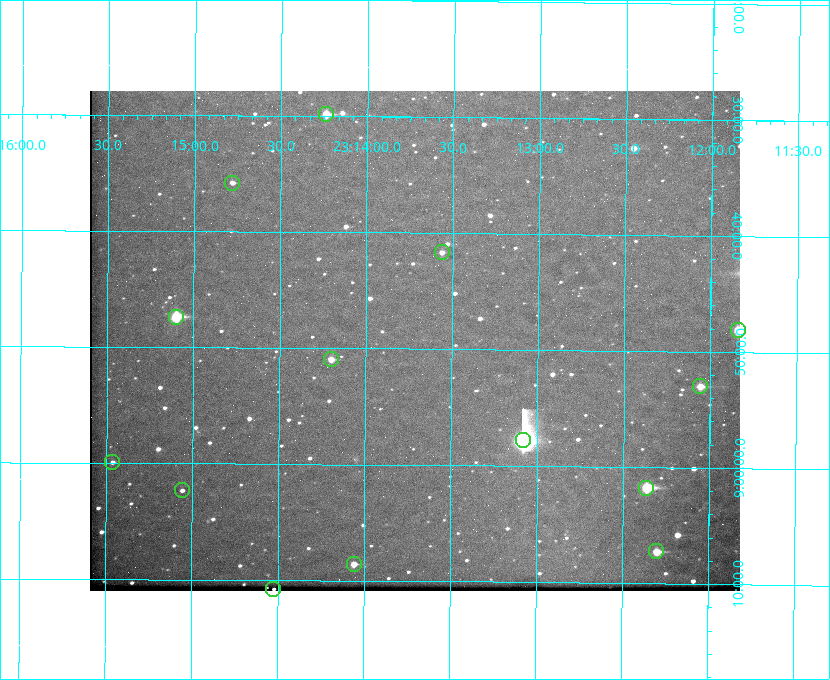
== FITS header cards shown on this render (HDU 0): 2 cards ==
NAXIS1  =                  650 / Width of table row in bytes
NAXIS2  =                  500 / Number of rows in table

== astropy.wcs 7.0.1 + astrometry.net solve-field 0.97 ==
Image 650 x 500 px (HDU 0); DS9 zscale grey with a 90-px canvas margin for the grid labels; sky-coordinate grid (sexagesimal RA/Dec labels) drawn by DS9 from the SOLVED WCS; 14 Tycho-2 reference stars matched to detected sources circled (green)
Header WCS: none
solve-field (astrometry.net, Tycho-2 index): SOLVED blind (the file carries no WCS)
Solved WCS: RA---TAN-SIP/DEC--TAN-SIP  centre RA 23:13:43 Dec +08:49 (348.43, +8.82 deg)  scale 5.16 arcsec/px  FOV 55.9' x 43.1'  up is +180 deg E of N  parity flipped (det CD > 0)
(file carries no celestial WCS; the grid is the blind solution)
Tycho-2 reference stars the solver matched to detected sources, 14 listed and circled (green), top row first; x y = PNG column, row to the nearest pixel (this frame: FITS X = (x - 90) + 1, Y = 500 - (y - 91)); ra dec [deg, ICRS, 3 dp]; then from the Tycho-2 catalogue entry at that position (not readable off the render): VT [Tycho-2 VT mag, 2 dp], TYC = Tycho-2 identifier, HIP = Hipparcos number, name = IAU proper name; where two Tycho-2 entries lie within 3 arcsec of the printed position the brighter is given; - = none
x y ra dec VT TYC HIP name
326 114 348.560 +8.498 9.78 1161-1619-1 - -
232 183 348.695 +8.597 11.30 1161-1571-1 - -
442 252 348.391 +8.694 11.47 1161-728-1 - -
176 317 348.775 +8.789 8.97 1161-884-1 114784 -
738 330 347.960 +8.802 9.24 1161-1027-1 - -
331 359 348.550 +8.849 10.80 1161-574-1 - -
700 386 348.014 +8.883 10.51 1161-1048-1 - -
523 440 348.271 +8.963 6.92 1161-1161-1 114608 -
112 462 348.866 +8.999 11.82 1161-694-1 - -
646 488 348.091 +9.029 8.14 1161-448-1 114562 -
182 490 348.765 +9.039 11.87 1161-1547-1 - -
656 551 348.075 +9.120 9.77 1161-768-1 - -
354 564 348.514 +9.143 10.38 1161-1071-1 - -
273 589 348.631 +9.180 11.26 1161-1559-1 - -